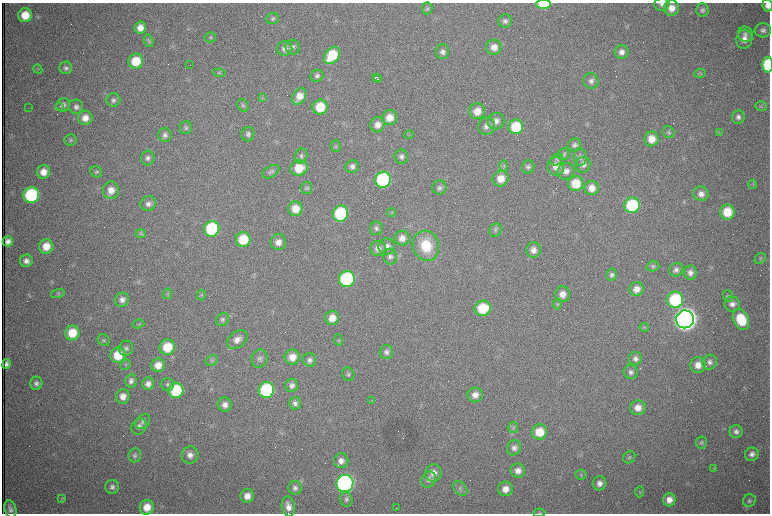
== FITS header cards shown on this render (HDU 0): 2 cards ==
NAXIS1  =                 1536 /fastest changing axis
NAXIS2  =                 1023 /next to fastest changing axis

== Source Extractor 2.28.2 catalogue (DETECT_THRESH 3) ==
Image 1536 x 1023 px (HDU 0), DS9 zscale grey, zoomed out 1/2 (1 PNG px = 2 x 2 image px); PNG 772 x 516 px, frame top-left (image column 1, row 1022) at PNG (2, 3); each listed source drawn as its Kron ellipse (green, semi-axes under 4 px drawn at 4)
Background 1000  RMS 15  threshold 46.5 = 3 sigma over >= 5 px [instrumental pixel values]
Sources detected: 268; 71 cannot appear on this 1/2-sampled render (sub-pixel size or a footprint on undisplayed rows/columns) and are neither listed nor drawn; the other 197 listed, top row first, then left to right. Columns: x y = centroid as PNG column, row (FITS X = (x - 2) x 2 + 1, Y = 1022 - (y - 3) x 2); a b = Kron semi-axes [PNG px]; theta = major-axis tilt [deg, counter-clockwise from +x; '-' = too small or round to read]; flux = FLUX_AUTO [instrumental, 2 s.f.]
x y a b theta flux
544 4 7 5 1 1.2e+05
662 4 7 7 - 1.2e+04
767 5 6 5 - 2.2e+04
427 8 6 5 - 6.1e+03
672 8 8 7 - 3.5e+04
702 10 7 6 - 9.0e+03
25 15 7 7 - 6.5e+04
273 19 6 5 - 6.8e+03
505 21 7 6 - 1.1e+04
140 28 6 6 - 3.0e+04
763 30 8 7 - 1.4e+04
745 34 8 7 - 1.3e+04
210 37 6 5 - 5.7e+03
744 39 9 8 - 2.7e+04
148 41 6 4 -73 5.3e+03
293 47 7 7 - 1.2e+04
494 47 8 7 - 3.0e+04
285 49 7 7 - 2.0e+04
443 52 7 6 - 1.4e+04
622 52 7 7 - 1.7e+04
332 55 10 7 52 1.3e+05
136 61 7 7 - 8.9e+04
190 65 2 1 - 9.8e+04
768 65 8 5 89 2.0e+05
66 68 6 6 - 1.0e+04
38 69 5 3 - 3.5e+03
219 73 6 4 -10 4.7e+03
700 73 6 4 5 4.7e+03
317 76 6 6 - 9.5e+03
377 77 3 2 - 6.7e+03
378 79 2 1 - 5.3e+03
591 81 8 7 - 1.5e+04
299 96 9 6 60 3.6e+04
262 98 4 2 - 2.3e+03
113 100 7 6 - 1.1e+04
63 105 7 6 - 1.3e+04
243 105 7 5 -53 6.8e+03
60 106 2 2 - 1.7e+03
761 106 6 4 -2 5.9e+03
76 107 7 7 - 1.3e+04
320 107 7 7 - 9.5e+04
28 108 2 1 - 7.0e+02
477 111 8 8 - 4.4e+04
738 117 7 6 - 1.2e+04
85 118 7 7 - 3.1e+04
389 118 7 7 - 4.4e+04
496 121 8 8 - 2.0e+04
377 125 8 7 - 2.5e+04
487 126 9 8 - 2.0e+04
516 127 7 7 - 1.3e+05
186 128 6 6 - 7.2e+03
669 132 6 5 - 7.4e+03
719 132 3 3 - 2.2e+03
248 134 7 6 - 1.0e+04
165 135 7 7 - 1.2e+04
409 135 5 1 - 1.8e+03
651 139 7 7 - 4.3e+04
70 140 6 5 - 6.1e+03
575 145 6 6 - 1.0e+04
336 146 6 5 - 4.9e+03
564 154 6 6 - 6.8e+03
301 156 8 6 69 9.4e+03
401 157 7 6 - 1.2e+04
580 157 8 6 -79 1.2e+04
148 158 7 7 - 1.3e+04
557 159 6 5 - 7.2e+03
583 165 8 7 - 1.6e+04
504 166 5 4 - 5.8e+03
556 166 9 8 - 3.6e+04
352 167 7 6 - 1.4e+04
528 167 7 6 - 9.7e+03
299 168 9 7 15 7.3e+04
566 171 8 8 - 2.2e+04
43 172 7 6 - 3.6e+04
96 172 6 5 - 6.2e+03
271 172 9 5 32 9.7e+03
501 178 8 8 - 4.5e+04
383 180 8 8 - 4.8e+05
576 183 7 7 - 8.4e+04
753 184 4 2 - 2.7e+03
439 187 7 7 - 1.1e+04
307 188 6 5 - 6.2e+03
592 188 7 7 - 3.5e+04
111 190 9 8 - 3.7e+04
701 194 8 7 - 2.1e+04
31 195 8 7 - 3.7e+05
148 204 8 7 - 1.4e+04
632 205 8 7 - 2.6e+05
295 209 7 7 - 4.7e+04
727 212 7 7 - 8.5e+04
391 213 4 2 - 2.9e+03
340 214 8 7 - 2.8e+05
376 228 7 6 - 9.5e+03
212 229 8 7 - 2.9e+05
496 230 7 5 64 8.9e+03
141 234 5 4 - 5.1e+03
402 238 7 7 - 2.6e+04
243 239 7 7 - 1.1e+05
8 241 5 5 - 1.5e+04
278 242 8 8 - 2.5e+04
46 246 7 7 - 5.0e+04
387 246 8 8 - 2.5e+04
426 246 15 13 -72 1.2e+05
378 248 8 7 - 2.1e+04
533 250 8 7 - 2.4e+04
390 257 8 7 - 1.2e+04
760 258 6 5 - 6.1e+03
26 261 6 6 - 1.6e+04
653 266 6 5 - 6.8e+03
676 270 7 6 - 1.4e+04
690 273 7 6 - 1.7e+04
611 275 6 5 - 9.2e+03
347 279 8 8 - 4.4e+05
637 289 7 7 - 2.9e+04
58 294 7 4 16 5.6e+03
167 294 5 4 - 5.6e+03
563 294 8 7 - 2.7e+04
201 295 5 4 - 4.6e+03
728 296 6 4 -70 6.0e+03
122 300 7 6 - 1.8e+04
675 300 8 8 - 2.8e+05
557 304 5 4 - 4.8e+03
732 304 8 7 - 1.8e+04
483 308 8 7 - 1.2e+05
332 318 7 7 - 3.8e+04
222 319 7 5 46 8.0e+03
685 319 9 9 - 4.8e+06
741 319 11 7 -65 1.1e+05
138 324 6 3 18 3.7e+03
644 327 5 4 - 4.5e+03
72 333 7 7 - 8.3e+04
237 339 11 7 41 2.6e+04
104 340 6 5 - 6.6e+03
338 340 6 4 -85 4.6e+03
167 347 8 7 - 9.4e+04
126 348 7 7 - 1.1e+04
386 352 7 6 - 1.2e+04
118 355 8 7 - 9.5e+04
292 357 7 7 - 3.9e+04
259 359 9 8 - 1.4e+04
635 359 7 6 - 1.3e+04
212 360 6 5 - 6.5e+03
310 360 7 6 - 1.2e+04
710 362 7 7 - 1.3e+04
6 364 5 4 - 1.2e+04
126 365 5 5 - 4.7e+03
158 365 7 6 - 3.8e+04
698 365 8 7 - 3.2e+04
631 372 7 6 - 1.2e+04
348 374 7 6 - 8.1e+03
131 381 6 6 - 1.2e+04
36 383 6 6 - 1.1e+04
148 384 6 6 - 1.7e+04
167 384 6 6 - 8.3e+03
292 385 7 6 - 1.4e+04
176 390 7 7 - 2.0e+05
266 390 8 7 - 3.6e+05
475 395 7 7 - 2.4e+04
123 396 7 7 - 2.5e+04
372 401 4 3 - 3.2e+03
295 403 6 6 - 1.2e+04
225 405 7 7 - 1.9e+04
638 408 8 7 - 3.1e+04
143 422 8 6 48 1.2e+04
139 426 8 7 - 1.5e+04
513 428 5 5 - 6.1e+03
539 432 8 7 - 7.0e+04
736 432 6 6 - 1.3e+04
701 443 6 5 - 6.5e+03
514 448 8 6 65 1.5e+04
752 454 7 6 - 1.5e+04
135 455 7 6 - 9.1e+03
190 455 8 8 - 2.3e+04
629 457 6 5 - 6.4e+03
341 461 7 7 - 2.1e+04
714 469 3 2 - 2.0e+03
518 470 7 7 - 2.4e+04
433 473 9 8 - 2.8e+04
581 475 6 5 - 5.3e+03
429 480 8 7 - 1.6e+04
345 483 8 8 - 1.5e+06
600 483 7 7 - 1.7e+04
112 487 7 7 - 1.3e+04
295 488 7 6 - 1.2e+04
460 489 8 6 -45 9.8e+03
505 489 7 7 - 2.9e+04
640 492 5 4 - 4.3e+03
247 496 7 6 - 3.0e+04
62 499 4 3 - 3.6e+03
346 499 7 6 - 9.0e+03
669 500 6 6 - 2.6e+04
749 501 6 6 - 8.3e+03
147 507 7 7 - 4.8e+04
288 507 10 6 -80 2.6e+04
396 508 2 1 - 2.4e+03
10 509 9 5 -73 1.6e+04
539 513 6 3 4 3.7e+03
At the frame edge (FLAGS 8, measured only in part): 5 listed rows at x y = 544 4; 662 4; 767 5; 768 65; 539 513
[71 sub-pixel or undisplayed-footprint detections neither listed nor drawn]